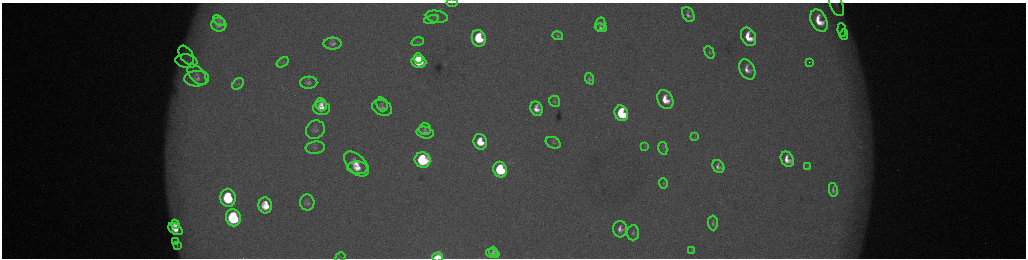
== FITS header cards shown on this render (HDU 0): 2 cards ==
NAXIS1  =                 2048 /fastest changing axis
NAXIS2  =                  512 /next to fastest changing axis

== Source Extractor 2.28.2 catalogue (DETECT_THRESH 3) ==
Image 2048 x 512 px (HDU 0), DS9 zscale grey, zoomed out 1/2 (1 PNG px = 2 x 2 image px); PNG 1028 x 260 px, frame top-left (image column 1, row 511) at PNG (2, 3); each listed source drawn as its Kron ellipse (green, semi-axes under 4 px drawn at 4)
Background 178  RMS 2.1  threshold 6.25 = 3 sigma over >= 5 px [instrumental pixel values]
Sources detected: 77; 5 cannot appear on this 1/2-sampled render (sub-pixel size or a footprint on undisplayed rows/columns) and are neither listed nor drawn; the other 72 listed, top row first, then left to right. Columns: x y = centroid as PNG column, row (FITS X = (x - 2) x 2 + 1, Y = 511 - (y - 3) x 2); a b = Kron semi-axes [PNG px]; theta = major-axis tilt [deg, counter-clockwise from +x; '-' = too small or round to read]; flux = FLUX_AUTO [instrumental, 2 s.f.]
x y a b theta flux
452 3 5 2 - 320
836 5 12 6 -67 2000
688 14 8 5 -60 2100
437 17 11 6 -9 1800
431 19 7 3 16 800
219 21 7 3 -40 1200
819 21 12 8 -64 13000
600 24 7 5 79 970
219 25 7 7 - 3300
601 28 6 3 -16 1800
842 30 7 3 -81 640
844 35 5 4 - 660
558 36 5 3 - 720
748 37 10 7 -63 11000
479 38 8 7 - 23000
418 42 6 4 16 760
333 44 9 6 0 2000
709 52 6 4 -62 800
186 55 10 6 -57 2800
418 58 5 4 - 12000
186 61 11 7 -7 2800
283 62 7 3 34 520
419 62 7 6 - 27000
809 62 2 1 - 950
747 69 11 7 -62 4300
197 75 12 7 -51 2500
197 79 12 8 3 2800
590 79 6 4 -68 1300
309 83 8 6 1 1600
238 84 6 4 45 830
665 99 10 7 -63 10000
555 101 6 5 - 890
382 104 7 5 -72 1200
321 105 6 5 - 3500
322 108 8 7 - 8400
382 108 10 7 -25 2600
536 109 7 6 - 5300
621 113 8 6 -65 39000
425 129 6 6 - 1200
315 130 10 8 44 2100
425 132 9 6 -12 2100
694 137 3 3 - 310
480 142 8 6 -72 11000
553 143 8 5 -23 1200
645 146 3 2 - 240
315 148 9 6 7 1500
663 148 6 3 -78 610
787 159 8 6 -62 6300
423 160 8 7 - 57000
356 164 15 8 -45 8500
718 167 7 5 -53 2500
808 167 4 3 - 380
357 168 10 6 -3 6700
500 170 8 7 - 51000
663 183 5 4 - 540
833 190 7 4 -78 1500
228 198 9 7 -78 34000
307 202 8 7 - 1700
265 205 8 7 - 10000
233 218 8 7 - 59000
713 223 7 5 -87 1200
175 224 5 4 - 3600
175 229 8 5 -36 7700
620 229 8 7 - 3400
633 233 7 6 - 1200
176 241 4 2 - 350
177 246 3 2 - 490
691 250 4 3 - 360
493 251 4 3 - 1100
493 253 7 4 -16 1900
340 257 5 4 - 630
437 257 5 4 - 25000
At the frame edge (FLAGS 8, measured only in part): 4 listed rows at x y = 452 3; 836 5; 340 257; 437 257
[5 sub-pixel or undisplayed-footprint detections neither listed nor drawn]